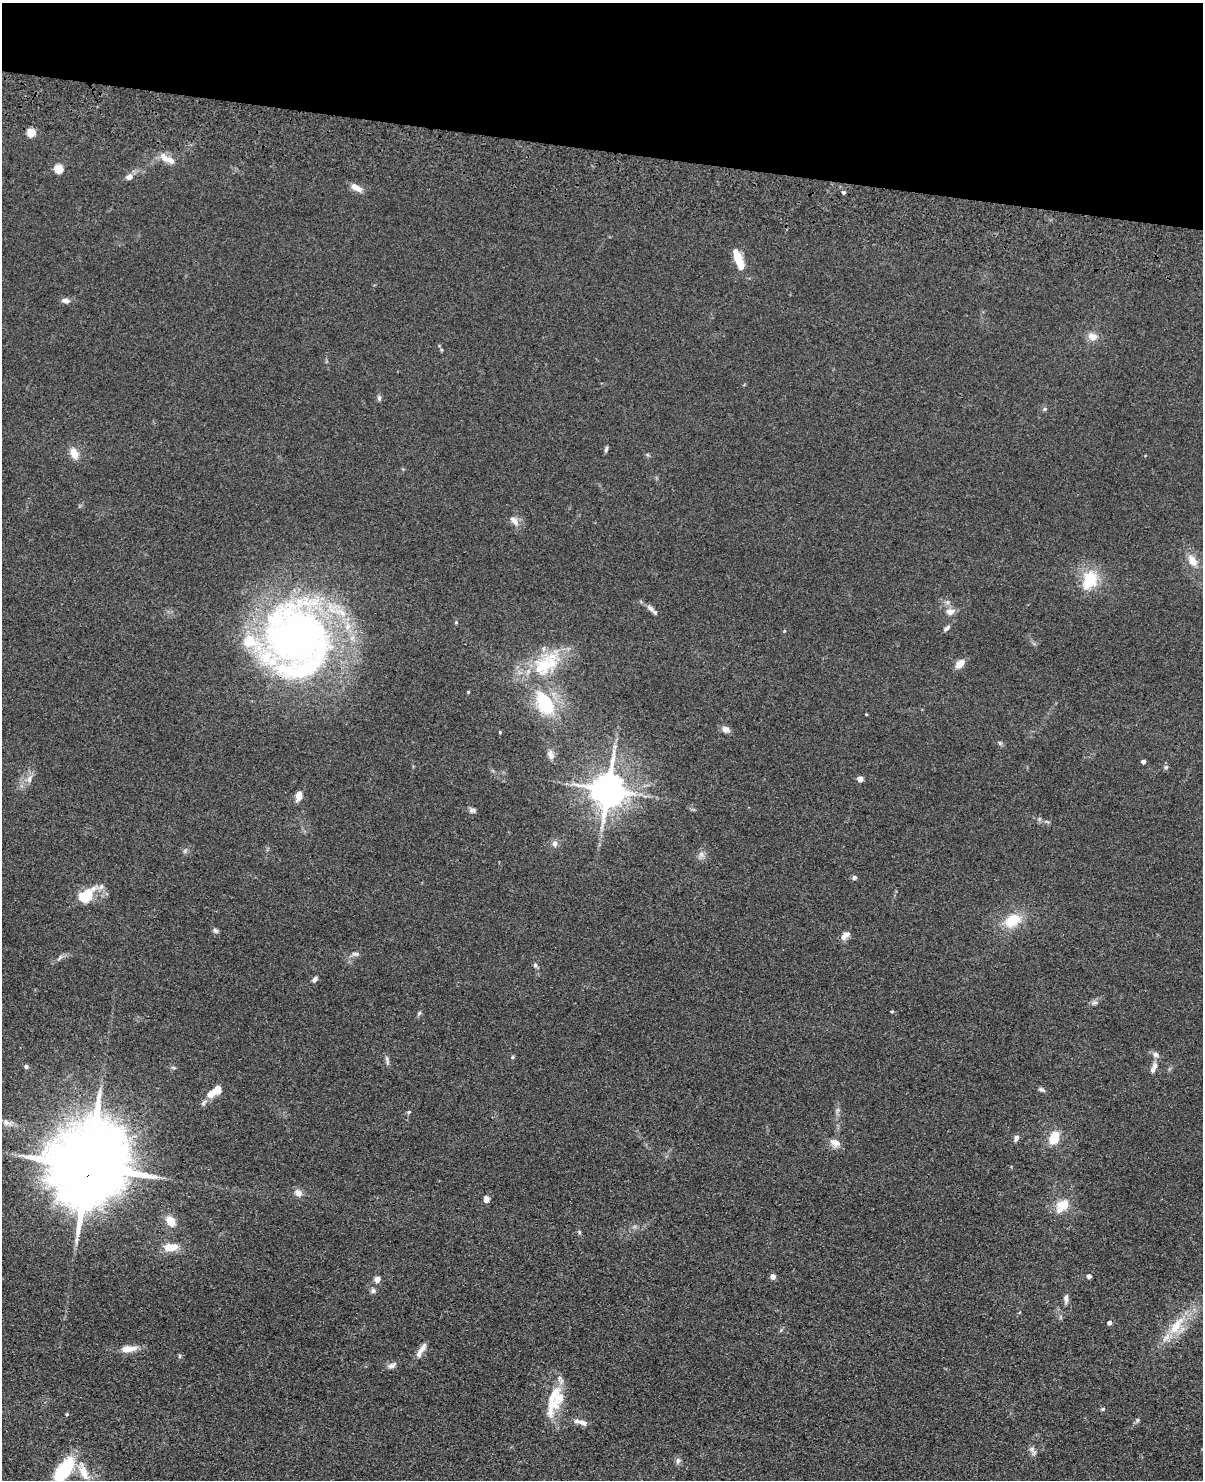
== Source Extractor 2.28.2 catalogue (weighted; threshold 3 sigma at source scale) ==
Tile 2 of 4 x 3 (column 2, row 1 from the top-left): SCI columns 1230-2430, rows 3304-4781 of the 4860 x 5015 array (HDU 1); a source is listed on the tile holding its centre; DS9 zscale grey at full resolution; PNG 1205 x 1482 px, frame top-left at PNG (2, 3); no overlay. Shown black and unused: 10% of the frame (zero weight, under 3 of 4 exposures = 6% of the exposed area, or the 3 px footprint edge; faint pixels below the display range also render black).
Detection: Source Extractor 2.28.2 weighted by HDU 2 'WHT'; one run over the whole footprint, this tile lists its part. Background 0.0673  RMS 0.0078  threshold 0.0353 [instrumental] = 3 sigma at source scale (4.5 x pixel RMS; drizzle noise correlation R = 1.50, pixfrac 1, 0.05/0.05 arcsec/px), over >= 5 px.
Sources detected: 103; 1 inside a brighter object's white glare — not listed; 10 inside a brighter listed object's ellipse — not listed separately; the other 92 listed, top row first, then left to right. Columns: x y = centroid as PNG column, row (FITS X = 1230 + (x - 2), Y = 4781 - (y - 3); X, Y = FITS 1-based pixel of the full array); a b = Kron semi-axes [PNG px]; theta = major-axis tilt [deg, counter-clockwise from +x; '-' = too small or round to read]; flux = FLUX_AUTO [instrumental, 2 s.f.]
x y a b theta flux
31 132 5 5 - 27
164 157 16 8 -54 6
59 169 5 5 - 35
129 177 8 7 - 4.4
356 188 16 7 -29 5.9
843 192 4 4 - 1.6
739 262 16 8 -71 15
66 300 11 6 -4 3.6
1092 336 11 9 -11 6.7
379 398 7 5 89 1.7
1045 409 6 5 - 1.4
606 449 8 4 72 1.5
74 453 13 9 -66 8.8
514 521 15 7 -47 5.1
1192 560 15 9 -58 9.3
1089 580 28 20 67 26
651 608 14 6 -41 3.8
950 612 12 8 10 5
456 622 4 4 - 0.73
946 628 10 5 44 2.3
299 637 81 77 4 420
960 664 12 8 48 6.6
545 665 45 27 38 53
468 692 3 3 - 0.67
545 703 30 19 -60 48
866 714 3 3 - 0.62
726 729 9 7 -25 4.8
500 732 4 4 - 0.66
1000 743 6 4 -45 1.2
551 755 12 7 -75 4.5
1143 762 4 4 - 3
1166 767 6 6 - 1.6
29 779 10 6 89 3.6
860 779 4 4 - 8.2
608 790 10 9 - 2100
299 796 11 6 79 6.7
472 810 8 7 - 2.7
555 843 9 7 83 3.6
185 851 7 4 55 1.4
701 854 9 6 64 3.2
854 877 6 5 - 2
101 886 9 6 52 2.9
86 896 16 10 41 29
1013 921 23 15 31 21
215 930 8 6 -37 1.8
843 937 9 8 - 3.5
355 954 10 5 -11 2.3
60 958 10 4 50 1.9
535 965 6 5 - 1.7
314 980 7 5 52 2.7
1094 1003 10 5 13 2.2
892 1011 4 3 - 0.95
419 1013 7 4 61 1.4
1156 1055 9 7 -23 3.1
512 1057 5 4 - 0.99
387 1059 9 4 -82 2.1
26 1066 6 5 - 1.4
1153 1068 16 6 67 4.8
1042 1090 9 5 -28 1.8
211 1093 16 9 37 9.7
409 1112 5 4 - 1.2
7 1123 14 7 -15 4.8
1016 1138 8 6 68 2.4
1052 1140 13 11 -31 9.5
835 1143 13 9 -23 6.2
88 1166 24 19 75 13000
298 1193 9 8 - 5.2
486 1199 8 7 - 3.3
1062 1206 22 14 47 14
170 1221 11 9 -52 10
579 1232 6 4 -50 1.1
170 1247 17 9 5 12
1089 1276 4 4 - 3.4
773 1277 5 4 - 5.5
377 1279 4 4 - 8.3
373 1291 7 6 - 2
1066 1299 14 5 86 3.1
1109 1323 4 4 - 2.8
1176 1326 32 13 57 23
423 1348 15 7 57 4.7
129 1349 20 8 5 9.3
180 1356 6 4 90 1
392 1365 13 6 24 3.3
559 1398 34 16 71 20
1103 1409 6 5 - 1.1
67 1414 4 4 - 0.97
1137 1420 6 5 - 1.5
581 1422 20 6 -17 4.9
1032 1449 11 7 -49 3.2
678 1461 10 6 79 2.4
64 1470 31 14 56 42
83 1472 30 11 -70 14
Overlapping masked pixels (flux is a lower limit): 1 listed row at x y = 88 1166
Isophote crosses this tile's border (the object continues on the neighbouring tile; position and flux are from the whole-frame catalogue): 1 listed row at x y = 64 1470